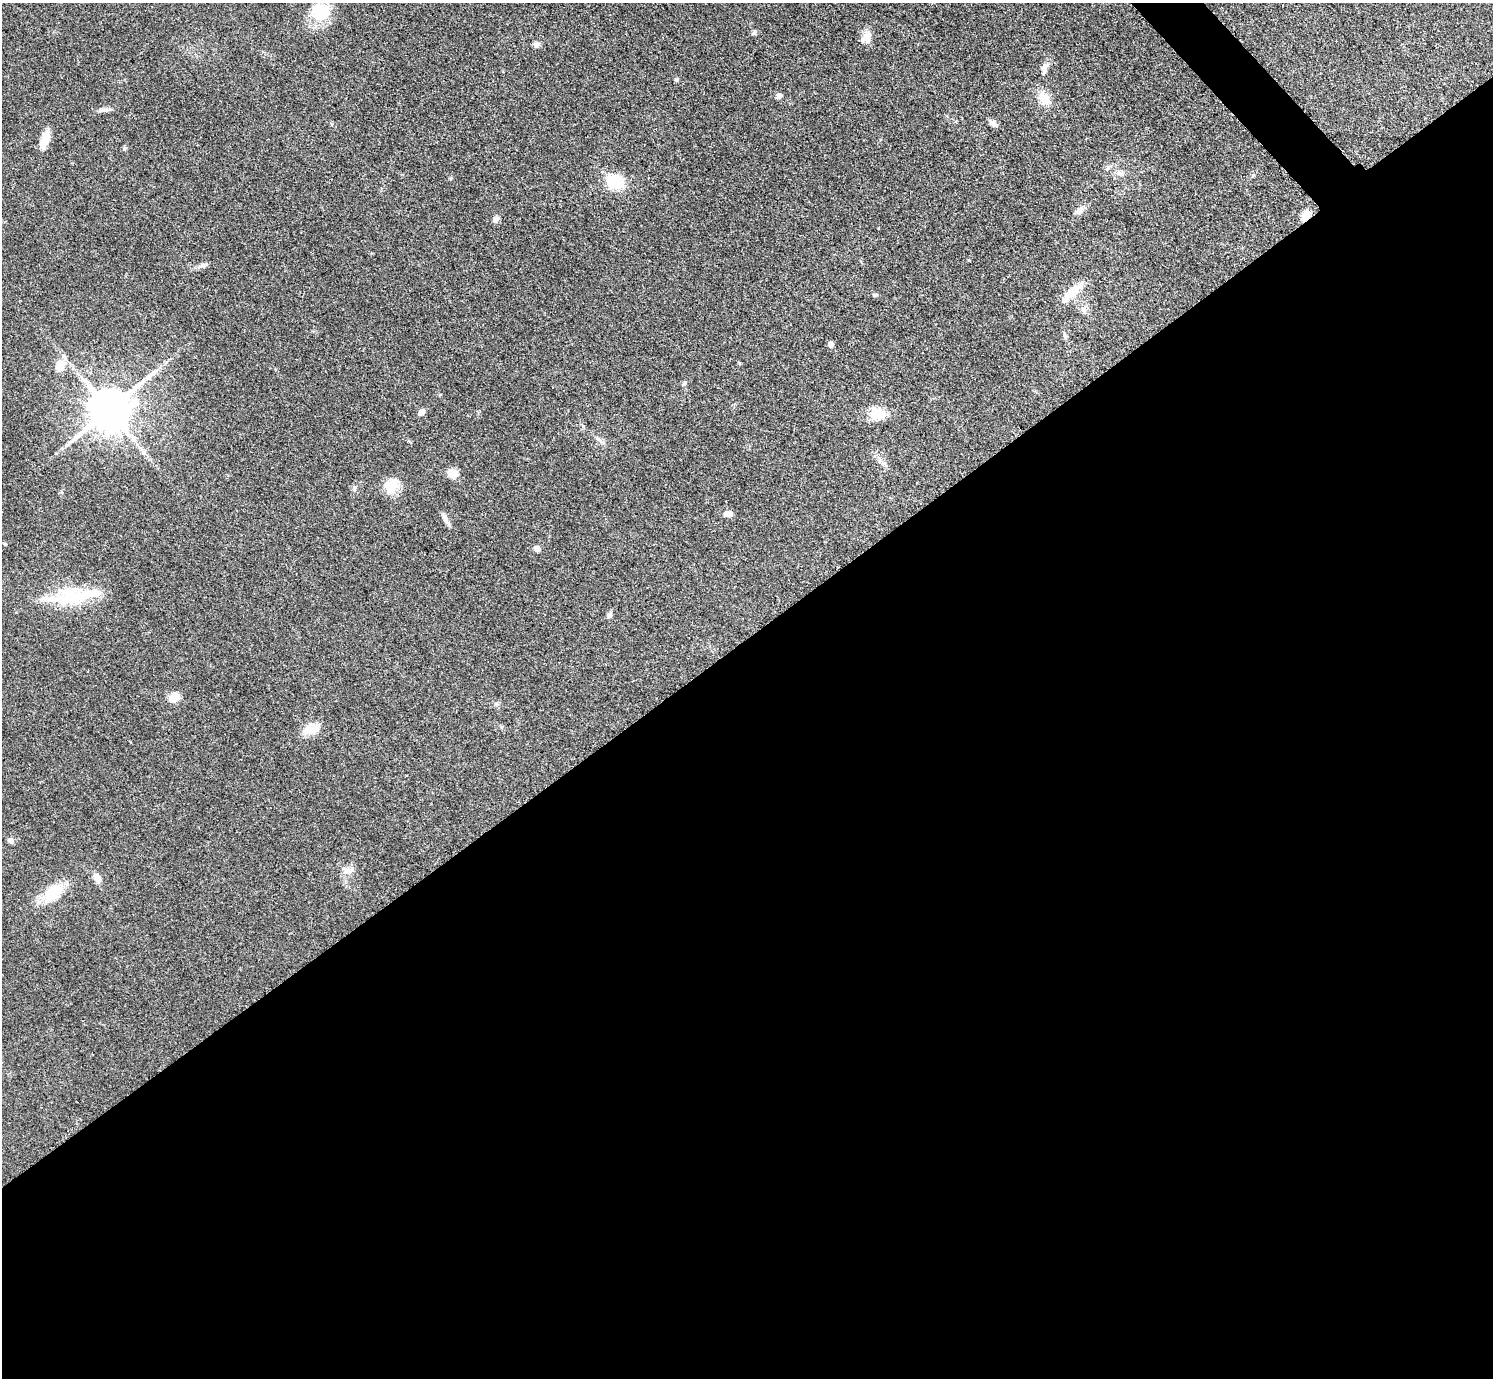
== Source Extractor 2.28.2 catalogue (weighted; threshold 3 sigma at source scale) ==
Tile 15 of 4 x 4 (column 3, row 4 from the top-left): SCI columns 2990-4480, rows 311-1686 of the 5984 x 5981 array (HDU 1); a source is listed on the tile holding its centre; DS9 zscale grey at full resolution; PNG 1495 x 1380 px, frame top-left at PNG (2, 3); no overlay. Shown black and unused: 55% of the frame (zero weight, under 3 of 5 exposures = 1% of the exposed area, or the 3 px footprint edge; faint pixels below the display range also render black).
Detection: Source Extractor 2.28.2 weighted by HDU 2 'WHT'; one run over the whole footprint, this tile lists its part. Background 0.0959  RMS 0.0067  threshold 0.0301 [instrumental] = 3 sigma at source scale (4.5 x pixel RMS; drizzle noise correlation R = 1.50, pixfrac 1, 0.05/0.05 arcsec/px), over >= 5 px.
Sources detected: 45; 1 inside a brighter object's white glare — not listed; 1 inside a brighter listed object's ellipse — not listed separately; the other 43 listed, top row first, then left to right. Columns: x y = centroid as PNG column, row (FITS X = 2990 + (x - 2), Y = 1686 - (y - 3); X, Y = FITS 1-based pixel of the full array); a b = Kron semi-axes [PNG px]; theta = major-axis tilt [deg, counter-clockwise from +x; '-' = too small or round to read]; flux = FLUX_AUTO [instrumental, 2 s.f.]
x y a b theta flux
320 12 24 21 -29 22
754 32 7 5 46 1.2
866 37 17 11 51 5.6
537 45 8 7 - 2.4
1044 68 17 7 75 3.6
677 80 6 5 - 0.95
779 96 7 7 - 2
1044 98 18 14 -69 9.7
104 110 21 5 4 2.9
993 124 12 6 -33 2.9
45 140 19 9 73 9.7
124 148 6 4 71 0.87
1108 168 6 5 - 1.5
1120 173 10 7 -14 2.9
615 182 20 16 -19 22
1080 210 13 8 40 3.9
1306 215 10 6 52 9.8
495 219 8 6 59 3.1
202 265 10 6 13 2.1
1074 290 34 11 39 11
1084 310 10 7 89 2.7
830 344 6 6 - 2.6
60 366 15 11 73 8.8
148 378 13 6 52 3.8
684 384 7 5 62 1.2
109 410 12 11 - 2500
421 412 8 6 50 3.2
877 413 18 15 -5 13
598 439 7 4 -18 1.4
452 473 12 10 -23 7.1
390 487 21 16 -26 11
728 514 9 6 -1 4.7
445 519 18 5 -57 3.2
5 544 5 4 - 0.65
536 549 7 7 - 2.7
88 594 89 16 5 36
609 615 8 6 59 2
174 698 12 9 25 7.8
312 729 22 13 20 9.8
10 840 9 6 -31 2
348 871 12 10 -8 4.6
97 878 11 7 -65 4.9
52 894 23 13 41 22
Overlapping masked pixels (flux is a lower limit): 1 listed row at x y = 1306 215
Unlisted compact peaks at least as high as the median listed source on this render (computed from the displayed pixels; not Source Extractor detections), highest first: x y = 451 178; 874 295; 1253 175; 969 260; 354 488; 496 703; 739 363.